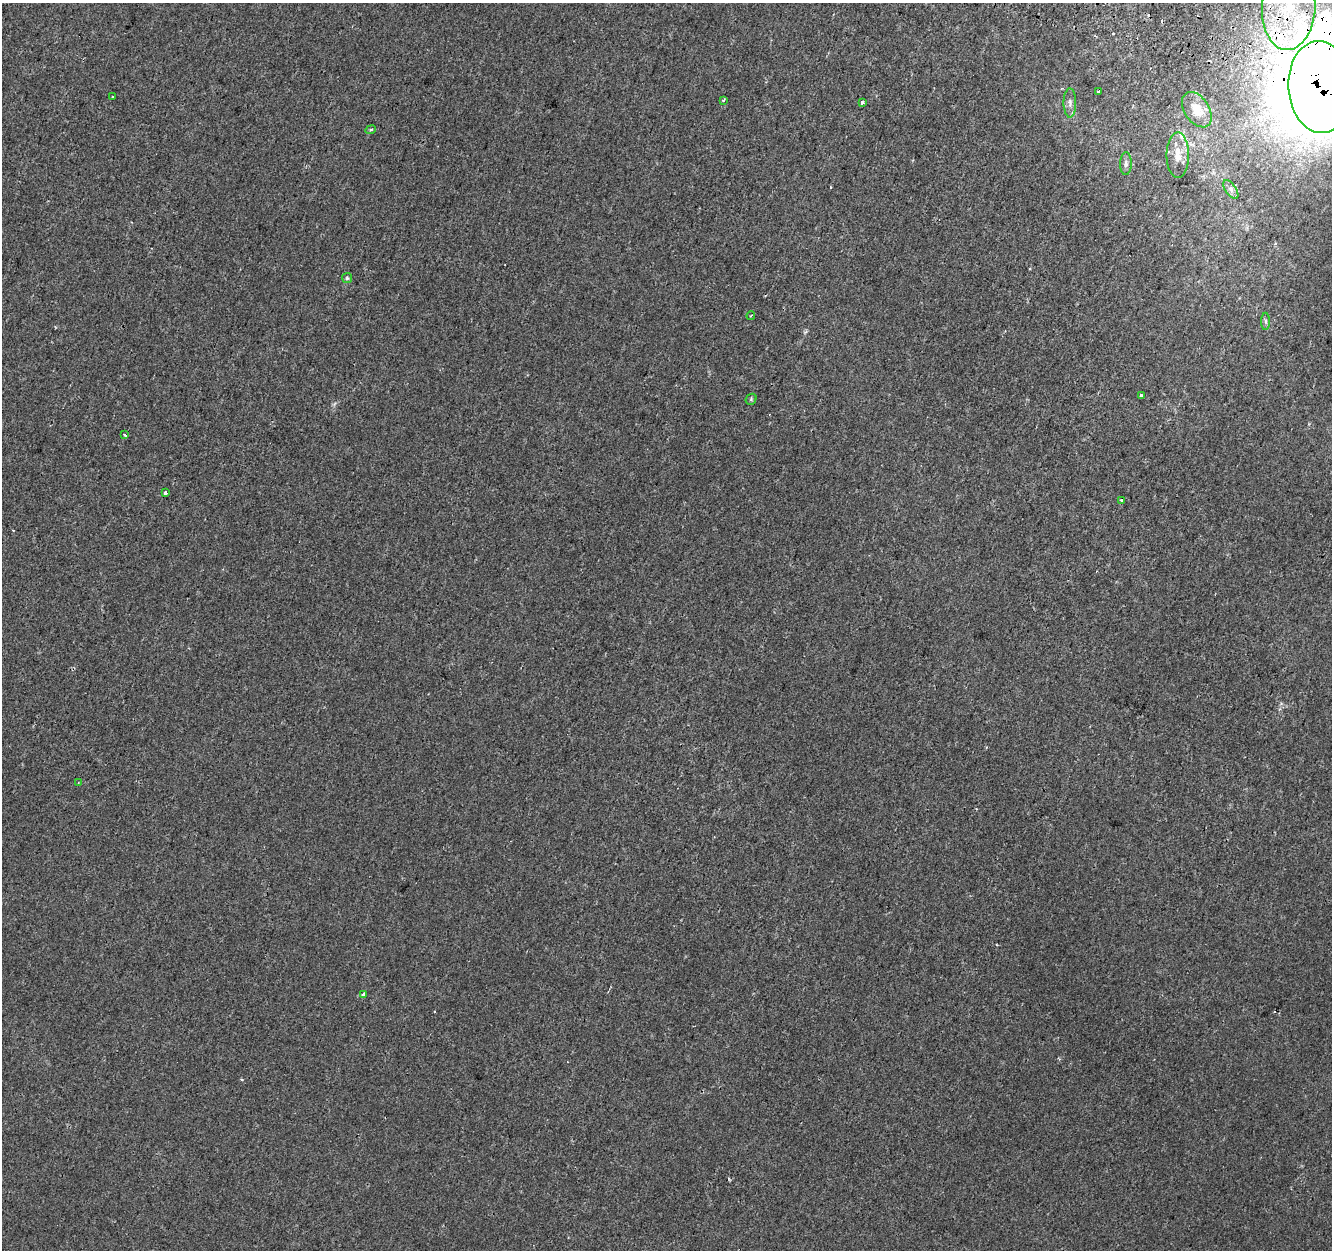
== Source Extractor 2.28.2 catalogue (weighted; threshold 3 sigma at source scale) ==
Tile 10 of 4 x 4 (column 2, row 3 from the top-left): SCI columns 1354-2683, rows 1570-2817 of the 5356 x 5574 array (HDU 1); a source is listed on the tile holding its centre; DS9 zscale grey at full resolution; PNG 1334 x 1252 px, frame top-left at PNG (2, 3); each listed source drawn as its Kron ellipse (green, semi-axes under 4 px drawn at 4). Shown black and unused: <1% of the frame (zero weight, under 2 of 3 exposures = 2% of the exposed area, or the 3 px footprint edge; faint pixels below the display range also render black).
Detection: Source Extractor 2.28.2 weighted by HDU 2 'WHT'; one run over the whole footprint, this tile lists its part. Background 1.95e-05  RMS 0.0028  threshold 0.0126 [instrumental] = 3 sigma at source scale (4.5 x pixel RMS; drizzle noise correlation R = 1.50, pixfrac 1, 0.0396/0.0396 arcsec/px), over >= 5 px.
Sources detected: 32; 8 cosmic-ray / hot-pixel residue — neither listed nor drawn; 2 inside a brighter listed object's ellipse — not listed separately; the other 22 listed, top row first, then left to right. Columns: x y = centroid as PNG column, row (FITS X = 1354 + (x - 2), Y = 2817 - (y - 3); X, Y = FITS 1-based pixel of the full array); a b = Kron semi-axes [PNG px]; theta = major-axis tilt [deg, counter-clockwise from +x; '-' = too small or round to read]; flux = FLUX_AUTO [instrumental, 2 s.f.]
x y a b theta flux
1289 7 43 26 86 28
1320 87 46 31 -86 3000
1098 91 3 3 - 0.69
113 97 3 3 - 0.63
723 100 4 3 - 0.41
862 102 4 3 - 0.6
1070 103 15 6 -90 1.3
1197 110 19 12 -56 4.8
371 130 5 4 - 0.41
1178 155 23 11 90 4.1
1126 164 11 6 89 0.93
1231 189 11 5 -55 1.1
347 278 5 5 - 0.42
751 316 4 3 - 0.38
1266 321 8 4 -90 0.61
1141 396 4 3 - 1.2
751 399 6 5 - 0.41
125 434 3 3 - 1.6
165 493 3 3 - 2
1122 501 4 3 - 1.1
78 783 3 2 - 0.24
363 995 4 3 - 2.4
Overlapping masked pixels (flux is a lower limit): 1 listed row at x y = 1320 87
Isophote crosses this tile's border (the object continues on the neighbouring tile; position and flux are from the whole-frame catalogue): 2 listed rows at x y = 1289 7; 1320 87